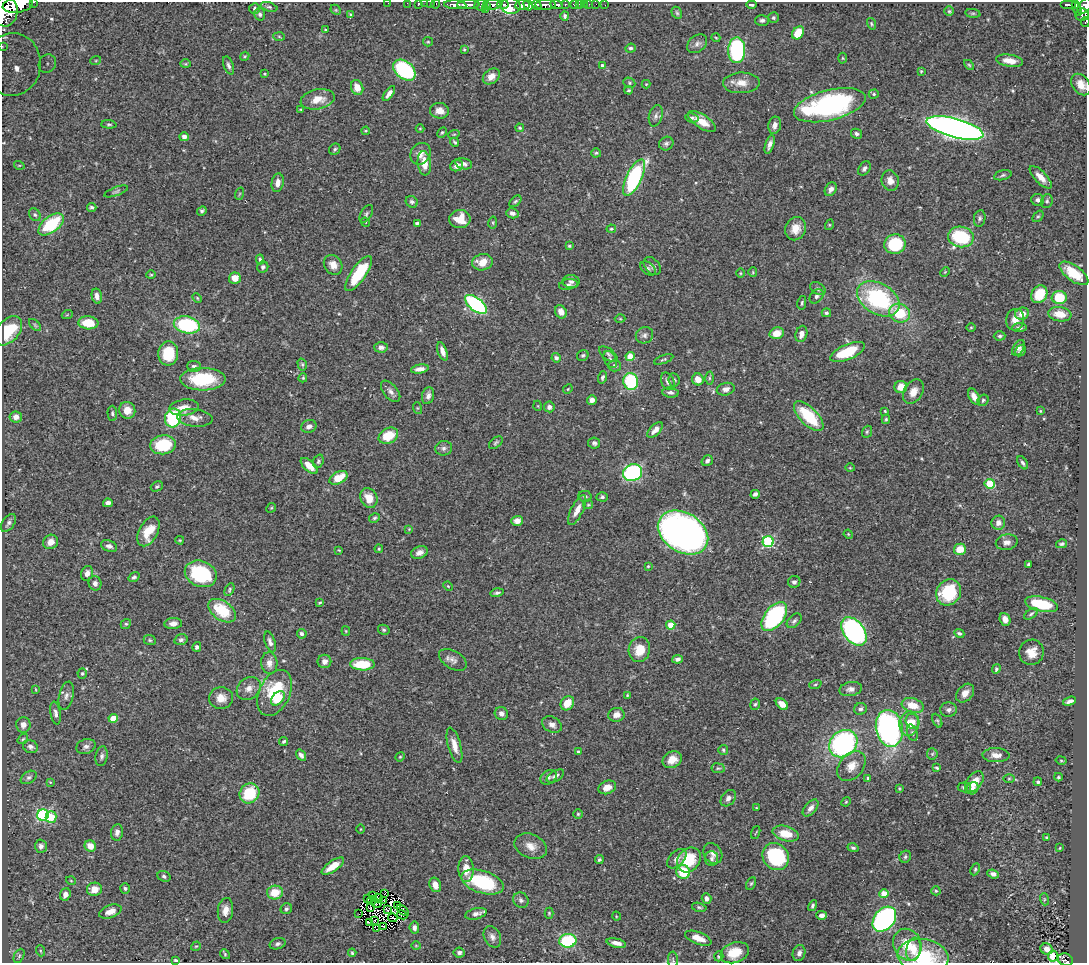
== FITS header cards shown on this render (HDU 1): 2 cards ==
NAXIS1  =                 1085
NAXIS2  =                  961

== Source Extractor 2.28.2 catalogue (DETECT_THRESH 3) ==
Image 1085 x 961 px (HDU 1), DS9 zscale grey, 1 PNG px = 1 image px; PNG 1089 x 965 px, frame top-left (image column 1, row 961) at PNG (2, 2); each listed source drawn as its Kron ellipse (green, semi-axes under 4 px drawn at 4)
Background 0.429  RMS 0.021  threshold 0.0619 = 3 sigma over >= 5 px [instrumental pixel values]
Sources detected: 467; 3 with non-positive FLUX_AUTO (blend fragments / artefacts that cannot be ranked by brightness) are neither listed nor drawn; the other 464 listed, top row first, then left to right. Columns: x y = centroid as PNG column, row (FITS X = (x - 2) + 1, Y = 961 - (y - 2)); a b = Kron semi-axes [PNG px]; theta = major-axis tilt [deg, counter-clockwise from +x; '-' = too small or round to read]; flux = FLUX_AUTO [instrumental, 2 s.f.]
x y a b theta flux
34 2 3 2 - 24
388 3 2 2 - 5.5
407 3 2 2 - 7.1
419 3 3 3 - 20
425 3 2 2 - 5.5
431 3 3 2 - 7
436 4 5 3 - 18
503 4 6 3 -10 170
565 4 3 3 - 58
574 4 4 3 - 45
579 4 2 2 - 4.4
584 4 2 2 - 4.9
589 4 2 2 - 3
596 4 2 2 - 3
1069 4 8 3 0 110
18 5 15 8 11 1800
455 5 11 4 -3 450
468 5 11 3 1 590
481 5 6 5 - 100
486 5 4 3 - 75
493 5 8 5 4 250
522 5 7 5 5 710
528 5 5 4 - 370
537 5 5 3 - 270
545 5 10 5 0 540
557 5 6 4 -10 180
605 5 2 2 - 2.6
751 5 5 3 - 2.5
1075 5 3 3 - 75
511 6 9 8 - 510
1085 6 9 5 53 290
269 7 8 4 -17 2.8
255 8 5 5 - 2.7
485 9 3 3 - 64
1077 9 7 3 -66 74
336 10 6 4 -45 1.8
5 11 15 12 86 1500
949 11 5 4 - 1.9
677 13 6 5 - 2.2
973 13 8 4 -8 1.7
260 14 6 5 - 3.6
351 14 4 3 - 1.6
1082 15 7 6 - 160
565 16 5 4 - 3.7
773 18 5 5 - 2.5
762 20 7 5 1 3.4
1085 22 5 2 - 26
871 24 6 3 -71 1.7
325 30 3 3 - 1.5
798 33 7 5 53 34
279 36 6 4 -3 2
716 38 4 3 - 1.2
428 42 5 4 - 1.7
697 44 11 8 39 6.1
2 46 4 2 - 6.1
630 48 5 4 - 2.6
464 49 4 4 - 1.5
737 50 13 8 89 190
245 56 5 3 - 1.4
843 58 5 3 - 1.4
96 60 5 3 - 1.3
1010 61 13 6 -9 16
12 64 31 28 85 110
47 64 9 8 - 11
186 64 5 3 - 1.4
228 65 9 5 -69 4.2
969 65 6 3 -45 1.6
603 66 4 4 - 4.9
404 70 13 8 -39 160
921 71 3 3 - 1.4
264 74 3 3 - 1.4
491 76 9 7 39 12
629 83 6 5 - 2.3
741 83 18 10 2 16
646 84 4 4 - 1.3
1081 84 12 8 -52 15
357 87 8 6 -70 14
629 90 4 3 - 1.9
389 94 9 4 53 7.3
874 94 5 4 - 2
318 99 17 10 12 22
830 105 37 15 14 280
301 109 4 3 - 1.6
439 111 9 7 -6 12
656 116 11 6 73 5.8
692 118 7 4 -8 2.7
702 121 16 7 -34 20
109 124 7 4 -4 2.2
775 125 8 6 77 8
420 128 4 3 - 1.1
520 128 4 3 - 1.7
955 128 29 9 -15 1000
366 131 4 3 - 1.3
442 132 6 4 61 1.9
454 134 6 3 19 1.4
857 134 5 5 - 3.3
184 137 4 4 - 7.3
455 142 4 2 - 2.1
666 144 7 6 - 3.5
770 145 9 4 73 5.9
335 149 6 5 - 2.4
596 153 5 4 - 2.4
420 154 11 9 54 10
424 163 12 6 -83 19
464 164 9 5 -14 4.8
19 165 5 3 - 1.2
457 166 6 5 - 5.8
864 168 8 5 55 4.2
1003 175 9 5 15 2.8
634 177 20 7 65 160
1041 177 14 6 -46 12
890 181 10 8 -75 11
278 183 9 6 80 8.4
831 189 7 5 58 5.6
116 191 12 4 20 3
239 194 6 4 70 1.5
1038 200 6 6 - 4.2
515 201 7 4 44 2.6
1047 201 7 5 68 3.1
412 202 6 5 - 3.9
92 207 5 4 - 2.7
202 211 5 4 - 2.9
512 213 6 5 - 5.2
366 214 10 5 58 3.6
35 215 7 5 -55 2.6
1038 216 6 4 51 2.2
980 218 8 5 80 3.2
460 219 10 9 - 25
365 222 5 3 - 1.2
493 222 6 4 80 1.7
417 223 4 3 - 2.8
51 224 15 8 38 72
829 225 5 3 - 1.2
611 229 5 3 - 1.7
795 229 12 10 67 16
961 237 13 10 -8 100
895 244 10 9 - 73
569 246 4 3 - 1.8
260 259 5 4 - 2.4
482 262 10 8 10 18
333 265 10 8 -53 11
652 266 10 7 -49 4.5
263 267 6 5 - 3.6
648 269 9 6 -38 3.4
753 272 5 4 - 1.5
945 272 5 3 - 1.2
740 273 5 3 - 1.3
1074 273 17 7 -36 35
359 274 20 7 55 69
151 275 4 4 - 1.5
235 278 6 5 - 15
571 281 8 6 -9 4.4
568 284 9 5 11 3.9
818 289 8 5 -31 3.8
1039 294 9 7 59 31
97 296 7 5 -77 6.5
817 296 8 6 49 4.3
1059 297 8 6 1 46
197 298 5 3 - 1.3
878 299 23 15 -31 150
802 303 7 4 79 2.2
476 304 13 6 -38 170
561 312 7 5 -59 9.4
826 313 4 4 - 2.7
899 313 10 9 - 48
1022 314 7 6 - 13
1060 314 12 7 -8 20
67 315 5 3 - 1.2
620 319 5 3 - 1.3
1015 320 11 9 76 13
88 323 10 6 -5 28
35 325 7 4 -46 2.7
187 325 13 8 -12 120
971 327 5 3 - 1.3
1019 328 7 4 4 4.2
8 331 17 11 47 48
777 333 7 5 17 18
801 334 8 6 74 8.8
644 335 9 8 - 5.2
1000 336 6 4 0 2.5
381 347 7 5 -2 6.1
1018 348 9 5 59 4.7
1021 350 6 4 61 2.4
442 351 9 4 -71 8.5
847 352 18 7 23 49
168 353 12 10 85 56
608 354 10 5 -37 3.7
583 355 6 5 - 2.5
630 357 4 4 - 31
556 358 5 4 - 4.7
610 359 9 6 -62 4.4
664 359 10 4 19 2.6
302 364 6 4 -75 2
194 366 7 5 -4 3.6
615 366 6 5 - 3.8
420 369 9 4 9 8.3
603 377 6 4 70 3.2
303 378 5 3 - 1.5
709 378 6 4 -90 2.4
203 379 22 11 0 73
698 379 6 5 - 12
674 380 6 5 - 2.5
631 381 8 7 - 85
668 381 9 6 -65 5.2
901 387 6 6 - 16
568 389 5 4 - 1.6
726 389 9 6 13 7.3
391 391 12 7 -50 6.9
671 392 8 5 -7 4.7
913 392 13 9 58 13
428 396 8 6 77 5.9
974 397 8 5 -63 8.7
592 400 5 4 - 6.7
983 400 6 5 - 2.5
538 406 5 3 - 1.2
549 407 5 5 - 5.8
184 408 15 8 8 14
417 408 6 4 -71 1.8
127 410 8 8 - 14
885 411 3 2 - 1.4
1040 411 4 4 - 1.1
112 413 7 5 -88 2.7
809 416 19 8 -45 68
16 417 6 5 - 8.6
173 418 9 8 - 120
195 418 18 8 -6 12
886 419 5 3 - 1.8
309 426 8 6 20 6.7
655 430 10 5 46 8
867 432 6 5 - 2.5
388 436 10 7 29 31
496 443 8 4 40 2.5
594 443 6 5 - 3.5
163 445 13 9 7 65
444 448 8 7 - 5
318 461 7 5 68 2.4
707 461 6 5 - 4.5
1023 463 7 4 -56 2.9
309 466 10 5 -42 16
850 468 5 3 - 1.1
633 473 10 8 24 230
338 478 10 6 28 28
990 484 5 5 - 72
157 487 6 4 27 2.2
755 494 4 3 - 3.7
585 496 7 5 -13 3.1
602 497 5 4 - 2.4
369 498 10 8 -66 21
108 503 5 4 - 5.3
588 505 5 4 - 1.7
271 508 5 4 - 1.6
577 510 16 6 63 13
374 518 5 4 - 2.2
517 521 6 5 - 8.9
8 523 10 6 56 4.4
998 523 7 6 - 7.4
409 529 4 4 - 1.2
148 531 16 9 62 27
683 532 27 19 -32 760
848 534 5 3 - 1.3
180 540 4 3 - 1.4
51 542 8 7 - 9.2
768 542 5 5 - 150
1007 542 11 7 11 7.5
1062 544 5 4 - 2.3
109 546 8 5 -19 5
379 549 4 4 - 1.7
960 549 6 5 - 24
339 550 3 3 - 1.2
419 553 8 6 22 7.9
1028 564 4 3 - 2.4
648 566 4 3 - 1.3
87 573 8 5 74 6.4
201 574 16 12 -22 110
134 577 6 4 35 3.1
794 582 6 5 - 4
95 583 7 6 - 6
448 586 5 3 - 1.1
229 590 7 4 64 2
949 592 13 12 - 75
497 593 7 4 15 3.2
320 602 4 3 - 1.8
1041 604 17 7 -13 62
222 611 15 9 -35 52
1031 614 8 4 35 2.7
774 617 17 9 51 160
1005 619 6 5 - 9.3
794 621 9 5 45 3.4
126 624 5 4 - 2
173 624 9 5 5 7.1
671 625 4 4 - 37
384 630 6 5 - 2.3
346 631 4 4 - 1.4
854 631 16 10 -53 290
959 633 5 4 - 2.5
302 634 5 4 - 3.6
150 640 6 4 -22 2.2
181 640 6 5 - 3
270 642 11 5 -72 5.6
197 647 5 4 - 3.7
639 650 13 10 77 24
1031 652 13 12 - 19
678 659 5 4 - 4.5
453 660 15 9 -31 8.1
324 661 7 6 - 7.8
269 663 11 8 -86 9.6
362 664 12 6 -1 51
996 669 5 3 - 2.5
82 673 5 5 - 2.4
815 684 6 4 19 2.2
249 688 13 10 39 12
35 689 4 2 - 1.1
851 689 11 7 11 7
275 693 24 15 65 70
965 693 10 7 49 10
66 696 14 7 77 7.5
627 696 4 3 - 1.5
221 698 12 11 - 15
278 698 8 5 48 27
1069 701 7 3 20 4.5
567 703 8 6 53 21
755 704 5 5 - 2.3
782 704 7 4 -39 12
913 705 11 7 -16 22
860 709 6 6 - 3.9
949 710 8 7 - 5.3
55 713 11 5 -81 5.1
501 713 7 6 - 5.9
616 715 8 7 - 9.4
113 718 4 4 - 28
913 721 8 7 - 9.4
937 721 7 4 -65 2.2
552 724 10 7 -27 7.5
909 724 12 9 85 19
23 725 8 7 - 8.7
889 728 18 13 -80 390
912 733 8 5 -73 3.4
23 739 5 3 - 1.8
284 741 5 3 - 2.2
843 744 15 12 38 240
454 745 18 6 -74 13
86 746 10 7 18 5.4
30 747 8 6 -25 4.9
723 750 5 5 - 2.2
578 752 3 3 - 2.4
932 754 6 5 - 2.5
301 755 6 4 -56 5.4
996 755 13 7 -2 9.8
102 756 10 6 79 4.4
400 757 5 4 - 1.4
672 760 10 8 26 15
1061 760 5 4 - 1.8
851 766 17 11 49 17
718 768 7 5 -8 2.2
937 768 4 3 - 2.1
555 776 10 5 29 5
29 777 9 6 31 3.9
549 777 9 6 33 3.9
1058 777 4 3 - 1.7
868 778 4 3 - 2.6
1009 779 6 4 1 1.9
50 782 4 3 - 1.1
974 782 12 7 52 19
1038 782 4 4 - 2.5
607 787 9 6 22 12
964 787 7 5 -8 3.9
899 788 3 2 - 1.3
973 788 6 5 - 4.3
249 793 10 9 - 54
728 798 9 6 50 6.1
846 802 5 4 - 1.4
756 808 3 2 - 0.91
811 808 10 5 49 6.2
578 814 5 5 - 1.8
43 815 6 5 - 180
51 817 6 5 - 52
361 829 5 3 - 1.1
117 832 8 6 83 6.4
756 833 7 2 69 1.1
786 834 13 7 -15 26
1047 837 3 3 - 1.9
41 846 6 6 - 4.8
90 846 6 5 - 15
531 846 17 12 -24 14
853 848 5 4 - 2.8
1060 848 4 2 - 1.1
713 853 11 9 -55 6.9
776 857 14 12 -50 130
905 857 6 5 - 2.7
677 859 11 7 45 8
712 859 7 6 - 3.7
599 860 4 4 - 2.4
689 860 13 11 50 47
333 866 13 5 34 23
466 869 13 7 -88 17
975 869 6 4 64 2.1
683 872 7 6 - 48
993 874 6 4 -22 5
164 876 7 5 -23 3
71 881 5 3 - 1.2
482 882 22 11 -18 100
751 883 6 4 62 2
435 885 7 5 -68 12
125 888 5 5 - 2.6
94 889 7 6 - 14
936 891 4 4 - 2
275 892 8 7 - 26
385 893 2 2 - 1.3
65 894 6 5 - 7
884 894 4 4 - 34
373 895 3 2 - 1.7
378 898 5 3 - 1.4
707 898 5 5 - 5.2
367 899 2 2 - 1.7
1044 899 6 4 -73 1.8
521 900 8 7 - 4
372 901 5 2 - 0.18
383 901 3 2 - 1.2
376 904 5 2 - 2.2
398 906 2 2 - 0.95
813 906 6 4 60 2.6
371 907 4 2 - 1.3
699 907 7 4 -14 2.4
286 909 6 5 - 3
225 910 12 7 83 11
388 910 3 2 - 1.1
403 910 7 3 -42 1.6
110 911 11 6 19 9.9
549 913 5 4 - 1.8
359 914 2 2 - 2.8
476 914 11 5 14 6.9
402 915 5 3 - 0.12
822 915 5 4 - 5.5
616 916 4 3 - 1.1
393 918 5 2 - 1.1
884 919 14 10 50 300
375 921 2 2 - 1.1
369 922 3 2 - 0.77
384 926 3 2 - 2
414 928 6 5 - 4.9
377 929 3 2 - 2.9
492 937 11 8 -64 7
698 938 14 6 -21 16
568 941 8 6 3 100
616 943 10 4 -13 8.1
278 944 8 5 18 3.4
907 945 16 13 -66 36
196 946 5 4 - 1.4
416 946 5 3 - 1
914 949 12 7 80 16
1047 949 6 5 - 9.4
41 951 5 3 - 1.6
459 952 5 5 - 4.5
352 953 4 3 - 1.9
735 953 14 10 20 29
799 953 8 6 71 5.2
225 954 5 4 - 1.6
19 956 7 5 65 2.9
719 956 5 4 - 2.1
923 956 25 17 -8 81
1053 956 5 5 - 84
176 960 4 3 - 2.8
673 960 8 5 -89 2.9
1065 960 7 6 - 100
At the frame edge (FLAGS 8, measured only in part): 17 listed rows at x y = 34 2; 388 3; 407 3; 419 3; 425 3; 431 3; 436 4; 18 5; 1085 6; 5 11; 1085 22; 2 46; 12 64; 1081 84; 923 956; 176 960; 1065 960
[3 non-positive-flux detections neither listed nor drawn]